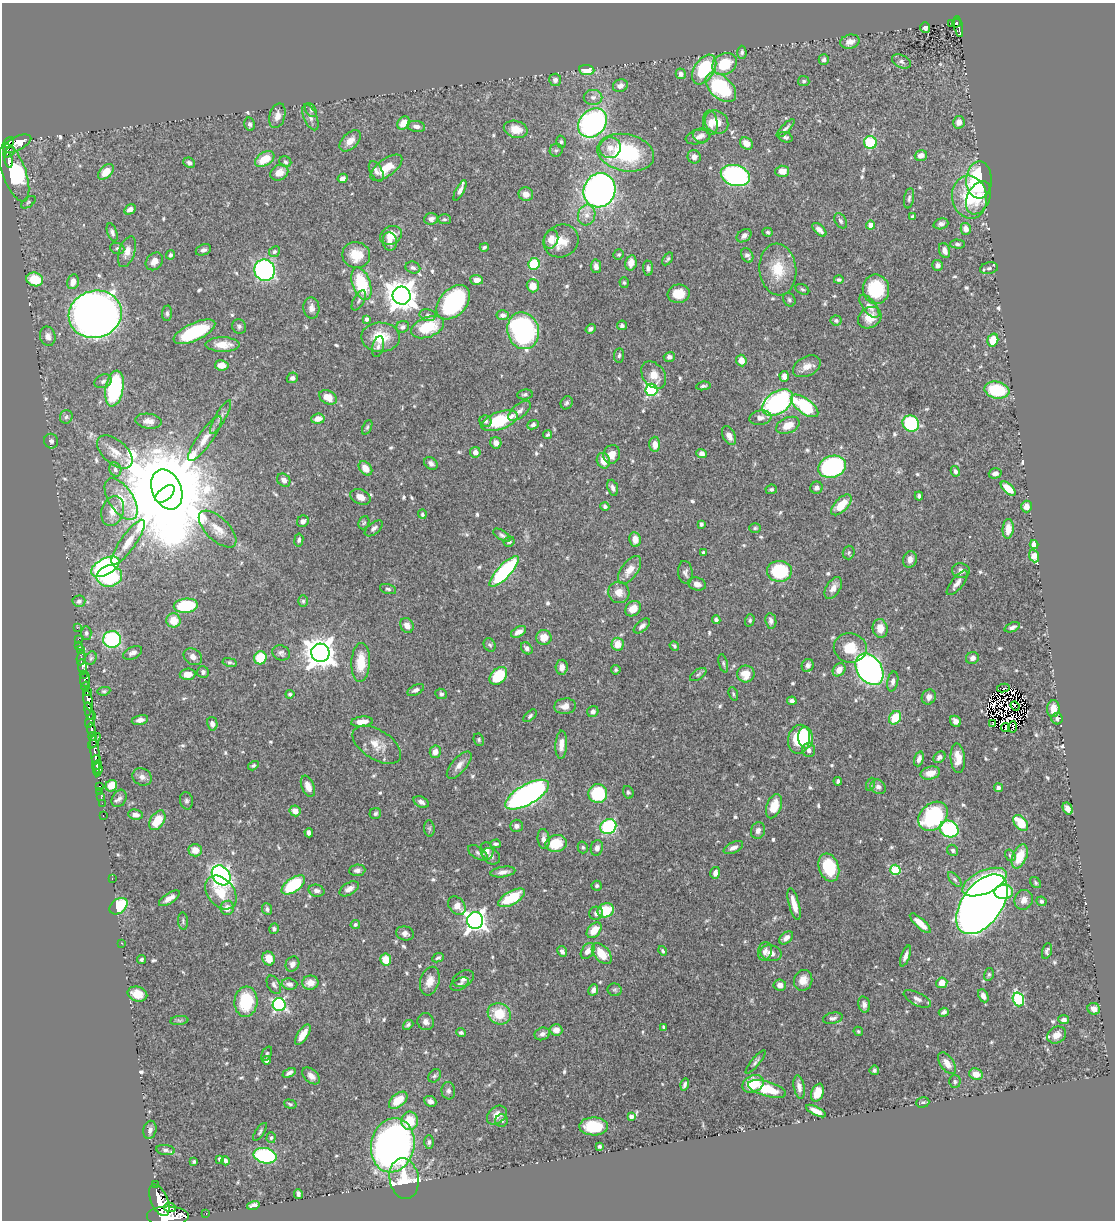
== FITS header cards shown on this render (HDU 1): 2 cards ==
NAXIS1  =                 1113
NAXIS2  =                 1218

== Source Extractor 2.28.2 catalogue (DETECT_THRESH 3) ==
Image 1113 x 1218 px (HDU 1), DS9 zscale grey, 1 PNG px = 1 image px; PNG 1117 x 1222 px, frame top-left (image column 1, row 1218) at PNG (2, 3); each listed source drawn as its Kron ellipse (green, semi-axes under 4 px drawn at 4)
Background 0.49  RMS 0.014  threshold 0.0416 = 3 sigma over >= 5 px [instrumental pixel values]
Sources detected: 655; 6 with non-positive FLUX_AUTO (blend fragments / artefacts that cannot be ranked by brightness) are neither listed nor drawn; of the other 649, the 500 brightest by FLUX_AUTO listed and drawn (149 fainter detections omitted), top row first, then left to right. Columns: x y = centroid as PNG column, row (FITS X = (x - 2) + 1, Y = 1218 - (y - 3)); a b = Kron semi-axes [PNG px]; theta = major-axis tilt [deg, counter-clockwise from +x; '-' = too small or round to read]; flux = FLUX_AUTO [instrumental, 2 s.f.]
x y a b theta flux
951 23 3 2 - 4.9
956 23 4 4 - 55
959 27 11 3 -78 80
925 28 5 4 - 2.8
850 42 10 7 14 5.9
742 52 6 4 -89 2
824 60 5 5 - 2.9
901 61 10 6 -25 2.7
725 64 13 10 30 32
704 69 16 10 58 56
587 70 8 5 -5 17
681 74 5 5 - 3.4
555 80 6 6 - 3.6
804 81 5 5 - 1.7
620 86 7 6 - 4.3
721 87 18 11 -42 78
593 97 9 7 0 4.3
311 110 7 5 -59 2
277 116 13 7 74 6.9
310 117 14 6 -67 4.6
717 122 12 10 -43 13
959 122 6 5 - 6.4
403 123 7 5 48 13
593 123 16 13 46 210
710 123 12 7 -83 6.8
250 124 7 5 -76 2.5
416 126 9 5 -10 4.2
786 128 12 4 45 2.9
516 129 12 8 -15 13
701 135 8 7 - 3.4
698 137 12 7 13 4.6
785 137 7 5 -20 2.3
350 141 13 7 45 7.9
561 142 6 5 - 1.6
8 143 7 3 38 310
746 143 7 5 -37 8.3
870 143 6 6 - 54
17 144 15 7 25 360
610 148 11 10 - 9
556 150 6 6 - 2
9 152 6 3 29 130
626 153 29 18 -12 90
921 156 6 5 - 6
694 157 7 6 - 3.8
265 159 11 6 33 21
9 160 8 3 -81 130
285 162 6 5 - 2
189 163 6 5 - 2.6
386 168 19 8 36 18
376 171 11 6 -61 3.3
782 171 7 5 2 10
106 172 9 6 42 15
14 173 30 11 -71 84
279 173 9 7 32 8.3
735 175 15 10 -16 220
342 178 5 4 - 4.5
979 180 18 12 88 85
599 190 17 15 67 430
460 191 11 4 62 3.7
526 194 7 6 - 6.6
969 197 21 17 -79 40
909 198 10 5 80 2.6
978 198 17 11 65 16
28 202 8 5 38 1.7
130 209 6 4 29 4.2
587 215 10 8 73 7
913 216 3 3 - 1.5
431 219 7 6 - 3.5
445 219 6 5 - 1.8
841 221 8 5 -57 2.5
941 224 7 5 18 3.2
871 225 4 4 - 7.6
966 229 6 5 - 5.8
819 230 8 4 -43 4.6
112 232 9 5 -70 2.6
768 232 5 4 - 1.6
391 235 11 9 26 14
744 236 8 5 36 4.6
551 239 9 7 75 11
390 241 9 7 -83 6.2
561 241 18 16 29 17
957 244 7 4 -1 1.8
484 247 4 3 - 1.6
117 248 7 5 -20 2.4
203 250 8 5 21 3.1
944 250 8 5 -69 5.2
127 252 16 8 71 7.8
274 252 6 5 - 2
619 254 5 5 - 1.6
170 255 4 4 - 2
356 255 14 13 - 21
747 255 7 5 -59 3.2
668 259 7 3 55 1.7
154 261 10 7 48 6.5
631 263 7 5 78 9.3
534 264 6 5 - 39
937 265 5 5 - 3.5
596 266 7 5 -80 4.7
413 268 7 6 - 2.6
648 268 7 5 -86 3.1
989 268 9 6 10 2.5
264 270 11 10 - 190
778 270 26 18 -84 28
35 279 8 6 -18 30
477 280 6 5 - 8.1
839 280 5 4 - 1.9
73 282 7 6 - 8.6
624 283 5 4 - 1.7
361 284 17 9 -70 55
533 286 6 6 - 12
802 289 7 5 -28 1.7
876 289 15 13 -82 46
679 294 11 9 8 16
402 296 9 9 - 1400
359 300 11 5 60 2.6
789 300 7 5 -56 1.9
453 302 20 13 47 110
869 306 13 6 -51 6.4
311 308 10 8 -88 5
167 313 7 5 85 2.1
95 314 27 23 16 1100
428 315 8 6 -13 2.5
503 315 6 5 - 3
870 318 12 10 35 13
367 319 4 3 - 3.7
836 320 5 5 - 1.9
622 325 5 5 - 1.9
239 326 7 6 - 2.4
403 327 6 6 - 2.8
428 327 17 10 21 38
590 329 5 4 - 2.8
523 331 18 15 -76 190
194 332 22 8 25 60
48 336 10 7 -77 4.9
380 337 19 14 -2 28
993 340 6 5 - 18
223 344 17 7 -1 13
378 347 10 5 76 3.3
619 355 7 5 86 2
669 357 6 5 - 3.3
741 361 6 5 - 8
222 365 7 5 -8 11
807 366 15 9 28 8.6
654 375 15 10 -54 11
784 376 5 4 - 4.5
292 378 5 5 - 3.1
103 381 9 6 21 3
703 386 7 4 9 2.2
114 388 18 9 80 100
651 390 6 6 - 130
997 390 12 8 -11 50
525 394 8 5 7 2.1
328 397 9 6 -28 14
567 403 7 5 59 2.1
778 403 17 11 36 220
805 406 16 7 -36 72
520 411 13 6 38 4.9
66 417 7 6 - 2.3
221 417 19 5 60 4.5
760 418 11 7 9 4.9
318 419 7 5 7 7.4
148 421 13 7 -7 6.5
485 421 6 5 - 2.5
500 421 19 8 20 51
911 423 9 7 -38 72
533 425 6 4 25 2.4
788 425 12 7 23 13
367 427 8 4 65 1.9
547 435 5 3 - 1.8
729 436 10 6 -65 6
205 439 27 7 55 11
51 441 7 7 - 2.4
496 443 6 5 - 5.6
655 444 7 5 89 8.1
115 452 21 12 -41 11
475 452 5 5 - 6
702 453 5 4 - 4.1
612 454 9 8 - 8.6
603 461 8 6 -69 11
431 463 7 5 -38 3.3
832 467 14 10 18 180
365 468 8 5 -49 11
115 469 7 6 - 2.7
955 471 5 4 - 3.2
995 473 6 5 - 4.4
284 480 7 6 - 4.4
613 488 8 5 -71 3.7
816 488 6 6 - 4.1
167 489 21 14 -67 19000
771 489 6 4 4 2
1008 489 9 5 -42 16
165 494 11 6 39 11000
919 496 4 4 - 2.6
360 497 10 7 -24 8
121 499 24 12 -57 20
841 505 13 6 46 20
605 506 4 4 - 2.1
1026 506 6 5 - 6.5
113 511 15 11 72 10
422 514 4 4 - 1.9
303 521 6 5 - 4.1
364 523 7 5 66 1.5
701 524 4 3 - 2.3
374 528 10 5 39 3.6
755 528 6 5 - 1.6
218 529 23 11 -44 13
1008 529 10 5 86 9.2
502 535 10 5 -31 2.9
635 539 7 5 -81 6.3
299 540 6 4 82 2.1
128 542 27 7 55 11
509 542 6 4 28 1.9
1034 544 4 4 - 16
703 552 4 3 - 1.6
849 553 7 6 - 1.8
1034 556 6 4 -70 16
910 559 8 6 73 5.6
105 567 15 8 28 200
629 570 16 8 54 11
504 571 20 6 47 120
779 571 12 10 -2 56
961 571 9 7 -12 4.9
685 573 11 7 -84 3.4
109 576 13 10 11 79
957 583 15 6 51 5.2
697 584 9 6 -15 5.6
833 588 12 7 58 6.4
388 589 8 4 -16 2
619 592 11 10 - 8.9
79 601 6 6 - 2.6
303 601 6 5 - 1.6
186 606 12 7 6 58
633 609 8 7 - 11
173 620 7 7 - 17
716 620 4 4 - 2.5
750 620 6 4 72 1.7
771 621 8 5 -82 3.6
407 625 8 6 -62 5.4
642 626 9 5 40 3.8
1012 627 8 4 22 3.1
77 628 2 2 - 5.9
880 628 9 7 -81 11
518 632 8 5 29 5.1
86 633 7 5 -89 2
544 637 8 7 - 12
78 639 2 2 - 6.9
112 639 9 8 - 91
617 644 6 6 - 14
79 645 2 2 - 6
490 645 7 5 -59 1.9
674 646 5 3 - 1.6
527 648 6 5 - 3.6
850 648 16 14 -10 22
80 649 3 3 - 28
132 653 10 6 25 4
281 653 9 7 -24 2.9
320 653 9 9 - 1400
193 657 10 7 -34 5.5
81 658 7 3 83 72
91 658 7 5 62 1.7
260 658 7 6 - 35
972 658 6 6 - 5.1
230 662 7 3 -10 1.6
361 662 19 9 87 22
723 663 9 4 -76 1.8
808 665 7 6 - 3
82 667 8 3 -83 130
562 667 7 6 - 6.8
870 669 17 12 -55 360
616 670 5 4 - 1.6
839 670 7 5 49 8
203 672 6 5 - 2.5
188 674 8 6 3 9.7
746 674 8 8 - 14
83 675 3 2 - 120
698 675 9 5 33 2
498 676 10 7 47 38
85 679 8 5 85 580
893 681 10 5 79 4
85 687 5 3 - 230
1003 688 6 2 8 1.5
416 690 9 5 27 3.3
87 691 3 2 - 49
104 691 6 4 9 1.6
290 694 4 3 - 1.6
441 694 6 5 - 2
733 694 7 4 -70 1.7
929 697 8 6 60 4.9
88 700 10 4 -79 1100
792 701 5 4 - 3.5
565 706 11 7 7 6.9
1015 706 5 2 - 1.6
1053 709 8 6 86 8.3
89 711 9 3 -77 260
593 712 6 5 - 3.3
530 716 8 4 43 1.9
895 718 7 5 56 27
1057 719 6 5 - 2.1
90 720 8 3 68 230
140 720 8 5 11 4.7
955 721 6 5 - 5.7
362 722 11 5 6 7.7
993 723 2 2 - 1.7
212 724 7 5 -76 3.9
1005 727 4 2 - 2.1
1013 727 6 2 89 2.5
91 729 7 3 -85 200
93 736 4 3 - 95
806 738 11 7 -83 24
799 739 14 11 78 54
479 740 6 5 - 1.5
94 741 9 4 56 100
377 745 27 14 -32 16
561 745 14 6 87 8.1
809 750 7 6 - 3.9
435 752 6 5 - 6.5
95 754 20 4 -82 650
939 757 6 5 - 3.4
958 758 15 7 -85 13
97 759 4 2 - 200
919 759 7 4 71 4.3
97 765 5 3 - 450
459 765 17 7 49 7.2
253 766 6 4 31 1.7
98 769 7 4 82 550
930 773 10 6 13 10
142 777 10 8 -28 4.6
838 781 4 3 - 1.8
871 784 7 4 71 1.7
99 786 3 3 - 24
111 786 6 5 - 11
308 786 11 6 -68 8.4
878 787 8 7 - 4.5
999 788 4 4 - 3
100 791 2 2 - 11
628 792 6 5 - 2.1
598 793 9 9 - 58
527 795 24 10 29 350
101 797 3 2 - 11
119 798 9 7 59 3.4
186 801 9 6 -78 2.4
421 802 8 5 -29 3.5
102 803 2 2 - 8.7
774 806 12 7 71 19
1068 808 6 4 -59 5
295 811 6 5 - 7.7
375 814 6 5 - 2.2
103 815 3 2 - 15
135 815 7 5 -8 4.8
933 816 16 12 43 96
157 820 11 7 57 21
1021 823 9 5 -49 25
516 826 6 6 - 3.4
608 827 8 7 - 90
429 828 8 5 -83 1.7
949 829 9 8 - 86
758 831 8 7 - 4
309 833 4 4 - 3.2
544 839 10 6 -84 4.9
556 843 10 8 11 26
496 844 5 4 - 1.7
583 847 6 5 - 1.9
597 848 8 6 73 4.1
733 848 10 5 26 4.8
195 850 7 6 - 10
953 850 6 5 - 2.1
487 851 9 6 -78 4.6
478 853 11 6 -33 2.7
1010 855 6 4 -56 1.5
491 856 9 7 -38 3.6
1020 856 12 7 68 19
829 867 14 10 -72 44
357 870 8 5 7 3.8
895 870 5 5 - 54
503 872 12 5 9 5.1
715 873 6 4 75 4.5
221 875 11 8 -53 260
112 878 3 2 - 54
955 879 9 4 -49 2.1
984 882 24 11 24 96
1035 883 6 5 - 1.5
293 885 13 7 35 63
597 886 5 5 - 1.9
349 889 11 6 31 5.8
317 891 8 6 -15 3.5
221 892 19 13 -52 26
1004 892 9 7 4 41
169 898 12 5 32 6.4
511 898 15 6 30 31
1024 900 10 9 - 5.6
1041 901 5 4 - 2.1
794 904 16 5 -75 12
982 904 34 20 54 1200
119 906 10 7 38 43
457 906 10 7 -52 7.9
227 908 7 6 - 7.7
267 909 6 5 - 2.4
606 910 8 7 - 32
596 913 7 6 - 3.8
475 920 8 8 - 550
183 921 8 5 -86 1.9
920 923 13 4 -43 12
355 924 5 4 - 1.7
274 929 5 5 - 2.1
594 930 9 6 47 15
405 933 9 7 -13 4
786 938 8 5 41 4.8
121 943 2 2 - 4.5
562 951 6 4 -61 3.4
588 951 9 6 56 5.2
663 951 5 3 - 1.7
765 951 9 7 77 4.7
1047 951 8 4 73 2.4
771 953 10 8 -12 7.3
602 954 12 7 -48 20
905 956 11 4 69 4.7
438 958 6 4 25 2
141 959 5 4 - 1.6
269 959 7 6 - 12
386 960 6 5 - 18
292 964 8 6 62 4.5
989 974 6 5 - 1.6
463 979 11 7 27 3.9
803 980 10 9 - 8.8
430 981 14 9 74 8.9
310 983 8 7 - 8.9
942 983 5 5 - 11
290 984 8 5 -5 4.1
460 984 10 5 28 2.5
274 985 10 6 -61 3.2
780 985 6 5 - 5.4
593 990 6 4 64 3.9
615 990 7 6 - 2
137 994 10 7 -16 15
983 996 7 5 -63 4.7
917 999 15 6 -26 4.8
1018 999 7 5 -72 90
246 1002 15 11 84 46
864 1004 8 5 -77 4.6
279 1005 6 6 - 180
1094 1009 6 5 - 5.2
944 1012 5 4 - 2.7
499 1014 12 10 -28 24
833 1018 10 5 11 2.9
179 1020 9 4 7 2
1064 1020 5 4 - 3.6
426 1022 9 8 - 4.3
408 1025 6 4 41 1.9
664 1027 4 3 - 2
556 1030 6 6 - 6.8
858 1031 5 4 - 1.5
461 1033 5 4 - 2.1
542 1034 8 6 20 3.8
303 1035 12 5 56 13
1057 1035 10 8 32 8.4
267 1054 8 4 64 1.9
267 1060 4 4 - 6.2
755 1062 15 4 51 2.8
947 1063 12 6 -56 8.8
874 1070 5 4 - 1.9
289 1073 7 4 27 3.2
976 1074 7 5 -21 10
311 1076 10 6 -43 5.6
434 1076 7 5 50 1.8
955 1081 6 6 - 2.3
685 1084 6 4 74 2.4
753 1084 11 8 24 31
799 1087 12 5 -80 5.5
767 1089 19 7 -16 31
448 1091 8 7 - 2.9
818 1093 9 6 68 16
398 1100 11 6 40 20
430 1101 6 5 - 4.1
923 1102 6 5 - 2
290 1104 6 4 -16 1.7
816 1111 11 4 -27 7
497 1115 11 8 42 8.6
631 1116 4 4 - 4.1
410 1121 9 8 - 24
502 1121 6 6 - 2.5
594 1126 14 9 -2 29
150 1130 9 6 77 4
260 1132 10 3 56 1.7
271 1138 5 4 - 1.8
429 1142 7 5 89 2.3
393 1145 27 21 78 520
599 1146 4 3 - 1.9
165 1150 9 5 -9 2.9
265 1156 11 7 -12 88
219 1159 4 3 - 1.8
226 1161 4 3 - 2.3
194 1162 4 3 - 1.6
404 1178 20 14 -80 37
155 1184 4 2 - 31
298 1194 5 3 - 2.7
159 1200 17 8 -66 1900
253 1205 6 4 15 5.1
170 1208 6 4 -7 340
206 1213 3 2 - 13
168 1216 21 10 0 3500
At the frame edge (FLAGS 8, measured only in part): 1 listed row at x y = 168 1216
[149 fainter detections neither listed nor drawn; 6 non-positive-flux detections neither listed nor drawn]